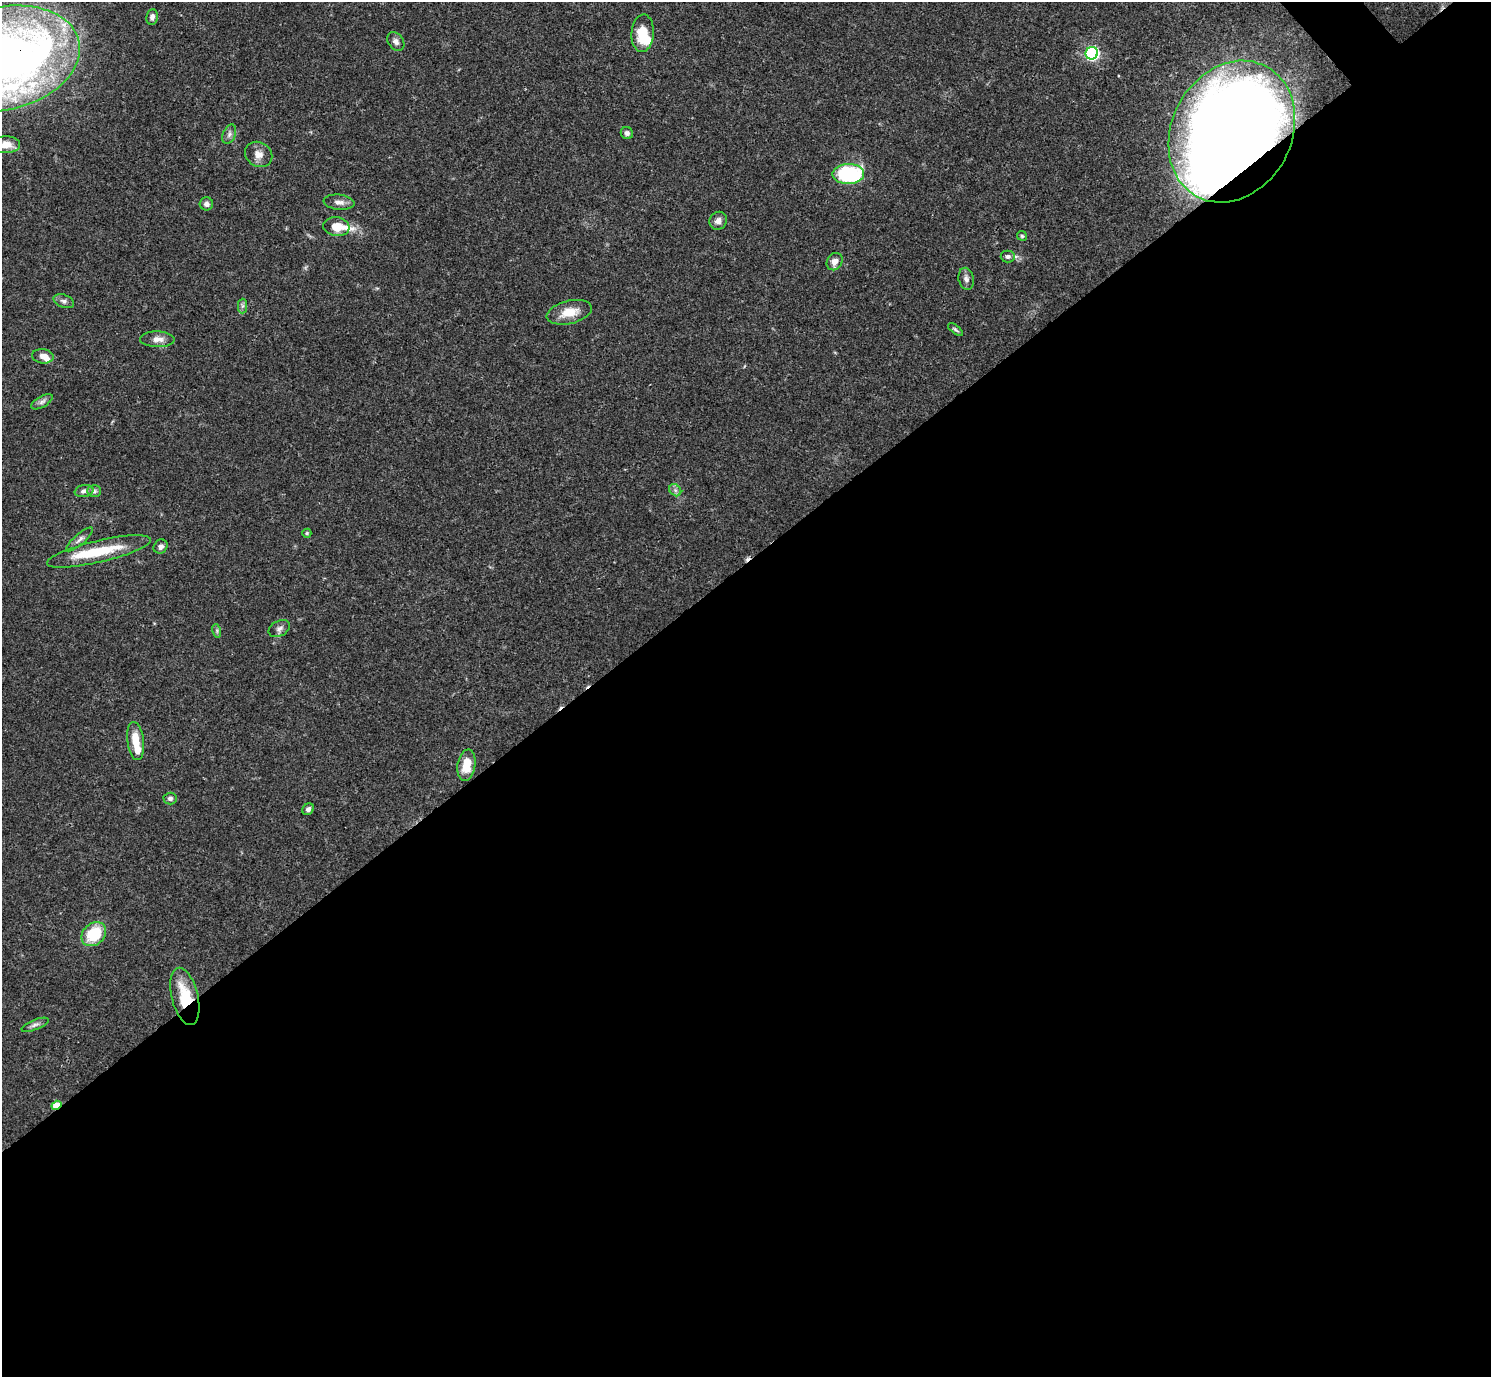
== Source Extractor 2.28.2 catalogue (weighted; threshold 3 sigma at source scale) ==
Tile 15 of 4 x 4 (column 3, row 4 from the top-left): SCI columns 2980-4468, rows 159-1533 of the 5961 x 5958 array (HDU 1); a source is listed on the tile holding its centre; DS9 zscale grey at full resolution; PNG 1493 x 1379 px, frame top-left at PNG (2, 2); each listed source drawn as its Kron ellipse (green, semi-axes under 4 px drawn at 4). Shown black and unused: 59% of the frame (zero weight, under 3 of 4 exposures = <1% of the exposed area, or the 3 px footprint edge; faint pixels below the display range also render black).
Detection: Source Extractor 2.28.2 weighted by HDU 2 'WHT'; one run over the whole footprint, this tile lists its part. Background 0.0413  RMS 0.0026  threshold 0.0118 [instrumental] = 3 sigma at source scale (4.5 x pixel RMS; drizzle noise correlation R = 1.50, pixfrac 1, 0.05/0.05 arcsec/px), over >= 5 px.
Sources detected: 49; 2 inside a brighter object's white glare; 1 cosmic-ray / hot-pixel residue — neither listed nor drawn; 3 inside a brighter listed object's ellipse — not listed separately; the other 43 listed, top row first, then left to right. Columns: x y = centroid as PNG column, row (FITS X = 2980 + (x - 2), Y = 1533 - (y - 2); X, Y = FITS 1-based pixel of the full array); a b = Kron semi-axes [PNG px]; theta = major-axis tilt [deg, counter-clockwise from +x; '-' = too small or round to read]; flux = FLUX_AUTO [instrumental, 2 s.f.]
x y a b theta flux
152 17 8 5 80 1.1
643 33 19 11 86 6.7
396 41 10 7 -52 1.2
1092 53 6 6 - 51
3 59 78 51 13 290
1232 132 74 60 62 490
627 133 6 6 - 0.87
229 134 10 6 68 0.98
5 145 15 8 2 2.7
259 154 14 12 -31 2.3
848 174 16 10 1 27
339 202 15 7 -6 1.6
206 204 7 6 - 0.82
718 221 9 8 - 1.5
336 227 13 9 -7 4
1022 236 5 4 - 0.41
1008 256 7 6 - 0.78
835 262 9 7 58 1.7
966 279 11 7 -78 1.2
64 301 10 6 -21 0.95
242 306 7 4 89 0.62
569 312 23 11 14 4.9
956 330 9 4 -37 0.51
157 339 17 8 -1 2
43 356 11 7 -7 2
42 402 12 5 30 0.98
675 490 7 5 -46 0.71
84 491 9 6 12 1.1
94 491 7 6 - 0.63
307 533 4 4 - 0.38
80 539 17 5 41 1.2
161 547 7 6 - 1.1
99 551 53 11 13 12
279 629 11 7 27 1.1
217 631 7 4 -73 0.49
136 741 19 8 -83 4.6
466 765 16 9 81 5
170 799 7 6 - 0.83
308 809 6 5 - 0.92
94 934 13 10 43 11
185 996 29 13 -76 10
35 1025 14 5 21 1
56 1105 5 4 - 6
Overlapping masked pixels (flux is a lower limit): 4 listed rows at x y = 3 59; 1232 132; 185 996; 56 1105
Isophote crosses this tile's border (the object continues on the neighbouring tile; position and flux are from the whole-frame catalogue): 2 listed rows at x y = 3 59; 5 145